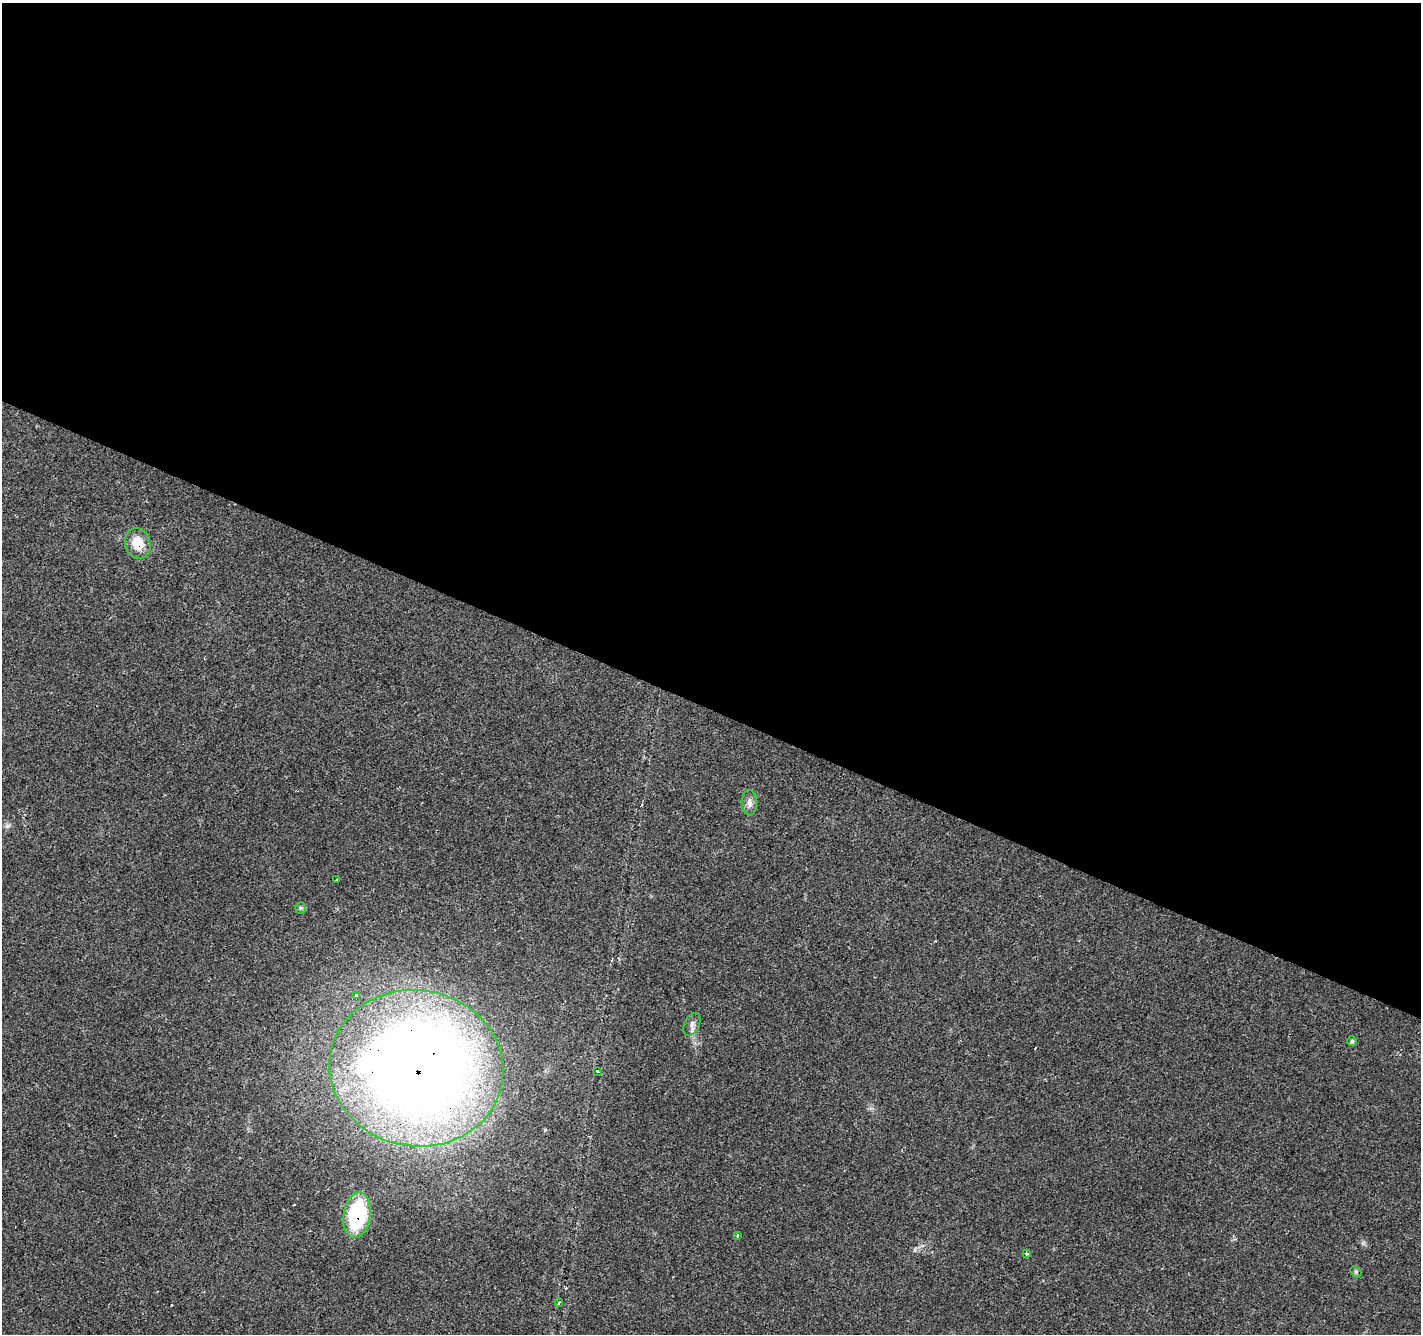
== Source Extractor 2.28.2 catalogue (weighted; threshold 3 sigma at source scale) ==
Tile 3 of 4 x 4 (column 3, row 1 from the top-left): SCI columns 2840-4258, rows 4196-5527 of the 5684 x 5795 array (HDU 1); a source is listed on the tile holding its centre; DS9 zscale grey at full resolution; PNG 1423 x 1336 px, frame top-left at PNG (2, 3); each listed source drawn as its Kron ellipse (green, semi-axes under 4 px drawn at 4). Shown black and unused: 53% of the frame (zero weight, under 3 of 4 exposures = <1% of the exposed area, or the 3 px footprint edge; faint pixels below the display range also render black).
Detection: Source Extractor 2.28.2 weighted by HDU 2 'WHT'; one run over the whole footprint, this tile lists its part. Background 0.04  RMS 0.0035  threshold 0.0158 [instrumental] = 3 sigma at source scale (4.5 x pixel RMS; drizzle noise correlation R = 1.50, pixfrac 1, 0.0396/0.0396 arcsec/px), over >= 5 px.
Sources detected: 20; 6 cosmic-ray / hot-pixel residue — neither listed nor drawn; the other 14 listed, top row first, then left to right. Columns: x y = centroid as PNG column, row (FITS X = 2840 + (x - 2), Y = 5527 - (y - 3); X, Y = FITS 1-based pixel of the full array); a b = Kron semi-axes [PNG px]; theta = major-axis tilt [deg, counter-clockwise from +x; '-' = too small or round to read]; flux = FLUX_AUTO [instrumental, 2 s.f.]
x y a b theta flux
138 543 15 12 -73 6.8
749 803 13 7 -88 1.9
337 880 3 3 - 2.6
301 908 6 5 - 0.59
356 995 3 3 - 1.1
692 1024 12 7 63 1.7
1352 1041 5 5 - 0.55
416 1068 87 78 -10 490
597 1071 4 3 - 0.63
357 1215 23 13 81 30
737 1236 3 3 - 1.8
1027 1254 4 3 - 1.2
1356 1272 6 4 -47 0.53
559 1302 4 4 - 0.52
Overlapping masked pixels (flux is a lower limit): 3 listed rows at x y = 138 543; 416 1068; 357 1215